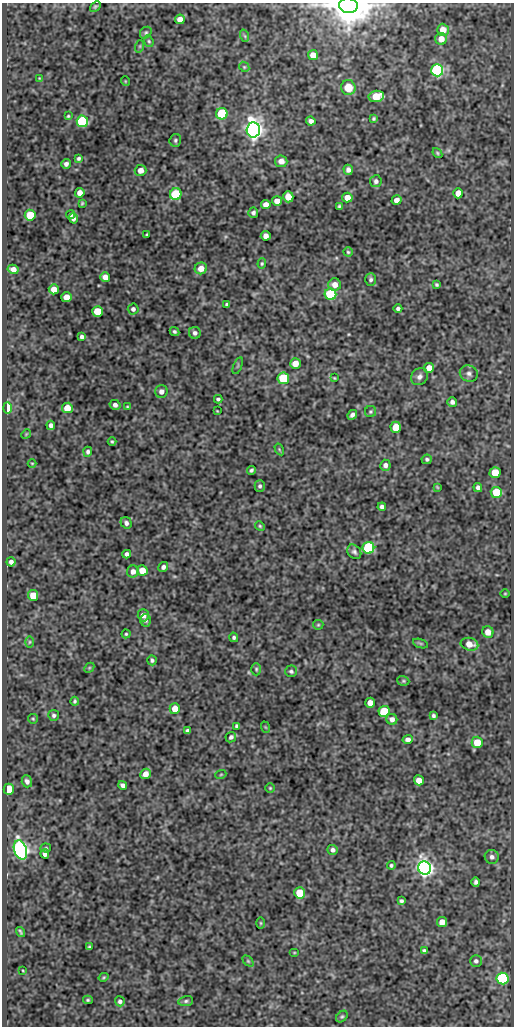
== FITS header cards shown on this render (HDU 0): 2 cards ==
NAXIS1  =                  512
NAXIS2  =                 1024

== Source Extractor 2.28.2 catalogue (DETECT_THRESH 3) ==
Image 512 x 1024 px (HDU 0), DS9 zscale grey, 1 PNG px = 1 image px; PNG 516 x 1028 px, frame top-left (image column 1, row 1024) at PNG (2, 3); each listed source drawn as its Kron ellipse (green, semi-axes under 4 px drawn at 4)
Background 165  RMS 0.64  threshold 1.93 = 3 sigma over >= 5 px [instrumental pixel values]
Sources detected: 168; all 168 listed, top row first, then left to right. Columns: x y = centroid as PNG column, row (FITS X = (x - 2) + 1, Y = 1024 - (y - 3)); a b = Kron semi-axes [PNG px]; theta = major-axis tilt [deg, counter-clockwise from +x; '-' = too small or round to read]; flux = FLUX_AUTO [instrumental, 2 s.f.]
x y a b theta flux
95 6 6 4 44 67
348 6 9 7 -6 150000
180 19 5 5 - 410
443 30 6 6 - 460
146 33 6 5 - 78
245 36 6 4 -70 57
441 39 6 6 - 380
149 41 6 4 -68 64
140 46 6 4 72 59
313 55 5 5 - 410
244 67 5 4 - 55
437 70 6 6 - 8000
39 78 3 2 - 31
125 81 5 3 - 35
348 88 7 7 - 830
376 96 8 5 10 1100
222 114 6 5 - 2800
68 116 3 3 - 48
374 118 4 3 - 64
82 121 6 6 - 4500
311 121 4 4 - 160
253 130 7 7 - 32000
175 140 6 6 - 88
437 153 5 4 - 60
78 158 4 3 - 77
281 161 6 6 - 260
66 164 5 4 - 140
141 170 6 5 - 320
348 170 5 4 - 150
376 181 6 5 - 120
80 193 5 4 - 310
458 193 5 5 - 390
176 194 6 5 - 2700
288 197 5 5 - 570
347 197 5 5 - 420
396 200 5 4 - 250
277 201 5 5 - 300
82 203 3 3 - 49
266 204 5 4 - 290
339 206 4 3 - 57
253 213 5 5 - 100
30 215 5 5 - 1400
70 215 5 4 - 71
73 218 5 4 - 130
147 234 4 3 - 54
266 236 5 4 - 220
348 252 4 4 - 60
262 264 5 4 - 56
201 268 6 6 - 390
13 269 5 4 - 250
105 277 5 5 - 290
371 279 6 5 - 110
335 285 6 6 - 320
437 285 4 3 - 65
54 289 5 5 - 450
331 294 6 5 - 4000
66 297 5 5 - 550
227 305 4 4 - 93
133 309 5 5 - 120
398 309 4 4 - 100
97 311 5 5 - 1100
174 331 5 4 - 82
195 333 6 6 - 130
82 337 4 4 - 120
295 363 5 5 - 440
238 366 9 3 69 61
429 368 5 5 - 410
469 373 9 8 - 170
419 377 9 7 50 190
283 378 6 6 - 2300
334 378 3 2 - 38
161 391 6 6 - 200
218 399 4 3 - 82
452 402 5 4 - 150
115 405 5 5 - 160
127 407 3 3 - 38
7 408 6 3 -89 1400
67 408 5 5 - 550
217 411 3 2 - 33
370 412 5 5 - 68
352 415 5 4 - 150
51 425 5 4 - 150
396 427 5 5 - 1200
26 434 5 4 - 49
112 442 4 3 - 58
279 449 6 3 -59 48
88 452 5 4 - 100
427 459 5 4 - 84
32 463 4 3 - 35
385 465 5 5 - 170
251 470 4 3 - 84
495 473 5 5 - 900
260 486 5 5 - 95
437 487 4 2 - 39
478 488 5 4 - 140
496 492 5 5 - 2000
382 507 4 4 - 130
126 523 6 5 - 130
260 526 5 4 - 55
368 548 6 6 - 4900
354 552 8 6 -51 120
127 554 4 4 - 130
11 562 4 4 - 160
163 567 5 4 - 120
142 570 5 5 - 590
133 572 6 6 - 220
505 594 4 3 - 37
33 595 5 5 - 700
143 615 6 5 - 280
145 620 6 5 - 110
318 625 5 5 - 57
488 632 6 5 - 360
126 634 4 4 - 52
234 637 5 4 - 89
29 642 6 4 88 59
420 643 8 3 -19 58
469 644 9 6 -13 420
152 660 5 4 - 82
89 668 6 4 45 53
256 669 6 5 - 69
291 671 6 6 - 94
403 681 6 4 -20 61
75 701 4 3 - 67
370 703 5 5 - 380
175 709 5 5 - 590
384 712 6 5 - 2400
54 715 5 5 - 100
433 716 4 4 - 84
33 719 5 4 - 53
392 719 5 5 - 200
236 726 4 3 - 76
265 727 6 3 -70 41
188 731 4 4 - 100
231 737 5 5 - 110
408 739 5 4 - 160
477 742 5 5 - 830
145 774 5 5 - 320
221 774 5 3 - 41
419 780 5 5 - 410
27 781 6 5 - 160
123 785 4 4 - 150
270 788 4 4 - 50
9 789 5 5 - 1600
46 848 5 4 - 61
20 850 10 6 -71 21000
333 850 5 4 - 140
45 854 4 4 - 140
492 857 7 7 - 150
391 865 4 4 - 78
424 868 7 6 - 28000
476 882 5 4 - 120
300 893 5 5 - 1400
401 901 4 4 - 89
442 922 5 5 - 410
261 923 6 4 -89 51
21 932 5 2 - 64
89 947 4 3 - 68
424 950 4 3 - 71
294 952 5 3 - 38
248 961 6 4 -45 61
476 961 6 6 - 110
23 971 3 2 - 31
104 977 5 3 - 48
502 979 6 6 - 6900
88 1000 5 4 - 63
120 1001 5 5 - 120
186 1001 7 5 10 91
342 1017 6 4 47 71
At the frame edge (FLAGS 8, measured only in part): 1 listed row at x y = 348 6